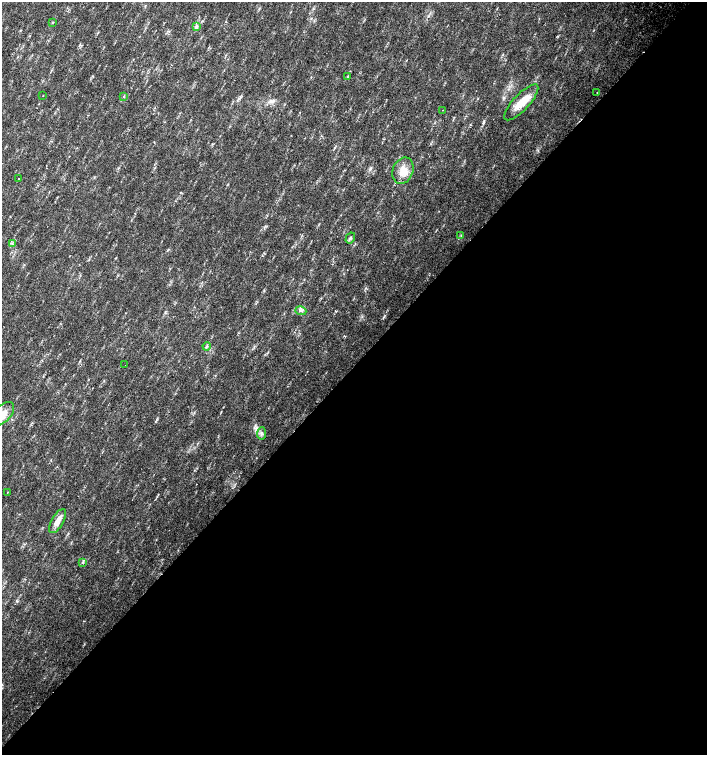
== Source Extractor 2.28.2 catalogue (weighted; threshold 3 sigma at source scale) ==
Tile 12 of 4 x 4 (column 4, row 3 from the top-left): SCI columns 4454-5862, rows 1507-3012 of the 6023 x 6029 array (HDU 1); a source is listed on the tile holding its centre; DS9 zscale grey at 2 x 2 block average (1 PNG px = mean of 2 x 2 image px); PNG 709 x 757 px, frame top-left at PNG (2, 2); each listed source drawn as its Kron ellipse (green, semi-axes under 4 px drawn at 4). Shown black and unused: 52% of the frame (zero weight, under 2 of 3 exposures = <1% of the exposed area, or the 3 px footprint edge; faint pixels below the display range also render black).
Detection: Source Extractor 2.28.2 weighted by HDU 2 'WHT'; one run over the whole footprint, this tile lists its part. Background 0.0337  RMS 0.0041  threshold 0.0184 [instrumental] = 3 sigma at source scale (4.5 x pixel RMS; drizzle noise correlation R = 1.50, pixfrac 1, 0.0396/0.0396 arcsec/px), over >= 5 px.
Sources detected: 23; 2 inside a brighter listed object's ellipse — not listed separately; the other 21 listed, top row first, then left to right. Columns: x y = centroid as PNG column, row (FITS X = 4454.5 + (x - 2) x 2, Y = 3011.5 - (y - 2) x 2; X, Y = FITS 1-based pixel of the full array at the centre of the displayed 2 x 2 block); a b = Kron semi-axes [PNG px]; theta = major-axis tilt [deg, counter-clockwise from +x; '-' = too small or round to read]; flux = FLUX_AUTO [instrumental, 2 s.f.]
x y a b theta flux
52 23 2 2 - 0.62
196 27 4 2 - 1.1
347 76 3 2 - 0.56
597 93 2 2 - 0.5
43 96 2 2 - 0.34
124 97 2 2 - 0.54
521 102 23 8 47 17
443 110 2 2 - 0.57
403 171 14 10 67 11
18 178 2 2 - 1.2
461 236 3 2 - 0.62
350 238 6 3 58 1.5
12 244 3 2 - 0.98
301 311 6 2 -18 1.5
207 346 4 2 - 1
125 365 2 2 - 0.46
3 414 14 8 48 8.8
261 433 6 3 86 1.9
7 492 2 2 - 0.83
58 521 13 5 61 8.2
83 563 3 2 - 0.68
Isophote crosses this tile's border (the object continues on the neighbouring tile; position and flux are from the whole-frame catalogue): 1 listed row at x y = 3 414
Diffuse or blended objects may show on this block-average render without a row.